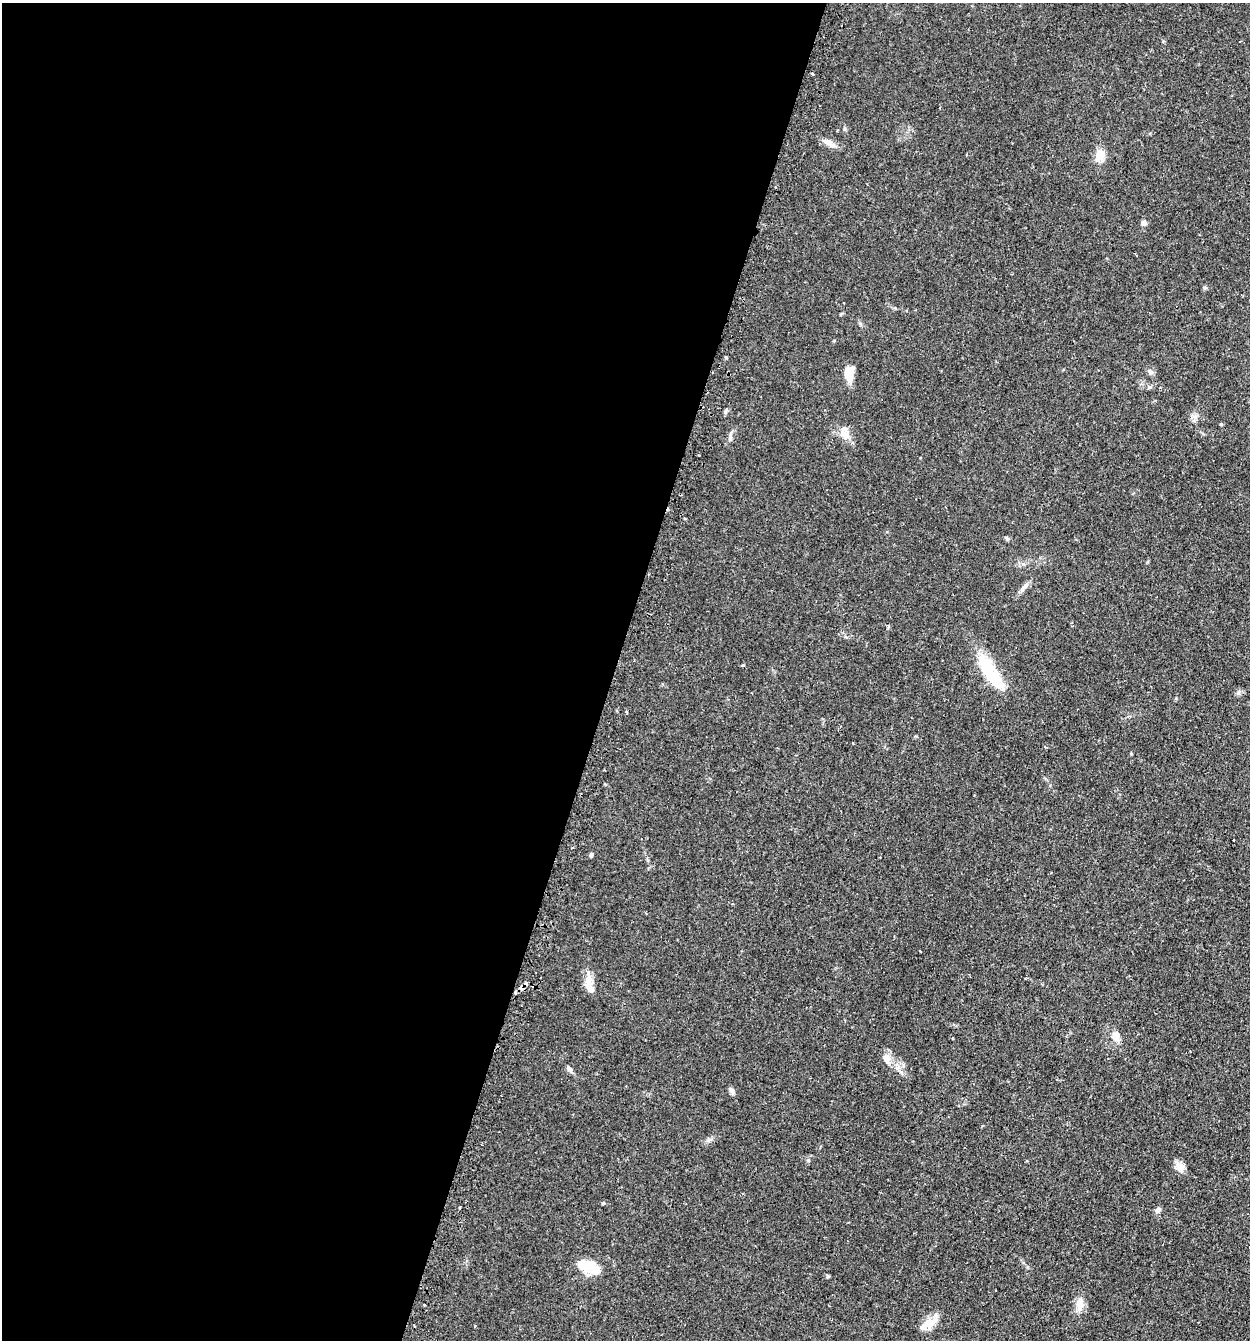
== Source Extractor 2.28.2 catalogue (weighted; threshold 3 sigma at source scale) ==
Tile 5 of 4 x 4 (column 1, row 2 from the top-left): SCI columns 163-1410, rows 2713-4050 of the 5447 x 5425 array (HDU 1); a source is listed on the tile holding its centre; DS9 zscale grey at full resolution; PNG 1252 x 1342 px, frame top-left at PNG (2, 3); no overlay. Shown black and unused: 49% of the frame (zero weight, under 2 of 3 exposures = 4% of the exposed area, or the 3 px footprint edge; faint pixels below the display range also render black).
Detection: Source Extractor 2.28.2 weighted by HDU 2 'WHT'; one run over the whole footprint, this tile lists its part. Background 0.0992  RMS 0.0055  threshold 0.0249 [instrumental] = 3 sigma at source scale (4.5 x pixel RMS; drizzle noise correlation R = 1.50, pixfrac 1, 0.05/0.05 arcsec/px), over >= 5 px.
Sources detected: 39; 1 inside a brighter object's white glare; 2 cosmic-ray / hot-pixel residue — not listed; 1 inside a brighter listed object's ellipse — not listed separately; the other 35 listed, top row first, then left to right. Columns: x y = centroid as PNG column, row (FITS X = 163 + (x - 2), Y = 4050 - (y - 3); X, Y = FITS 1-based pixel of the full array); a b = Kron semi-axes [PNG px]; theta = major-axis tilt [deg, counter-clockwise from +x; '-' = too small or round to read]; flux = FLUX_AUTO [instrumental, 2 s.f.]
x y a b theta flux
812 74 3 3 - 0.95
845 129 6 4 -72 0.7
829 143 18 6 -31 3.2
1100 155 14 10 63 6.5
775 187 3 2 - 0.62
1144 223 7 6 - 1.7
1205 287 6 4 0 0.72
1150 372 9 6 -40 1.5
849 373 17 9 82 7.6
725 412 7 4 72 0.84
1221 424 4 4 - 0.62
845 435 16 9 -36 4.8
730 438 7 5 77 1.3
1007 538 6 5 - 0.84
1024 587 16 5 52 2.3
743 665 4 3 - 0.52
990 672 52 15 -54 24
627 713 4 3 - 0.59
591 855 5 4 - 0.94
920 951 3 2 - 0.48
588 980 15 9 -79 4.8
521 988 4 3 - 12
1116 1036 14 10 -84 3.8
886 1058 12 10 -51 4
569 1068 11 5 -54 1.6
731 1090 9 5 -61 1.6
1180 1167 12 11 - 4.1
603 1203 4 4 - 0.52
1158 1210 7 6 - 1.8
1249 1247 3 2 - 0.47
589 1264 23 12 0 15
828 1276 5 4 - 0.7
1080 1304 20 9 88 5.1
424 1305 3 2 - 0.53
930 1322 25 11 25 6.9
Overlapping masked pixels (flux is a lower limit): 1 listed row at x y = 521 988
Isophote crosses this tile's border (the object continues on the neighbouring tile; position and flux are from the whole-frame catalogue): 1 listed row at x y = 1249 1247
Unlisted compact peaks at least as high as the median listed source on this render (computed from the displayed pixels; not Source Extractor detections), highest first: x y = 1238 692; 708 1140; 1131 754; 1149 387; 903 1065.